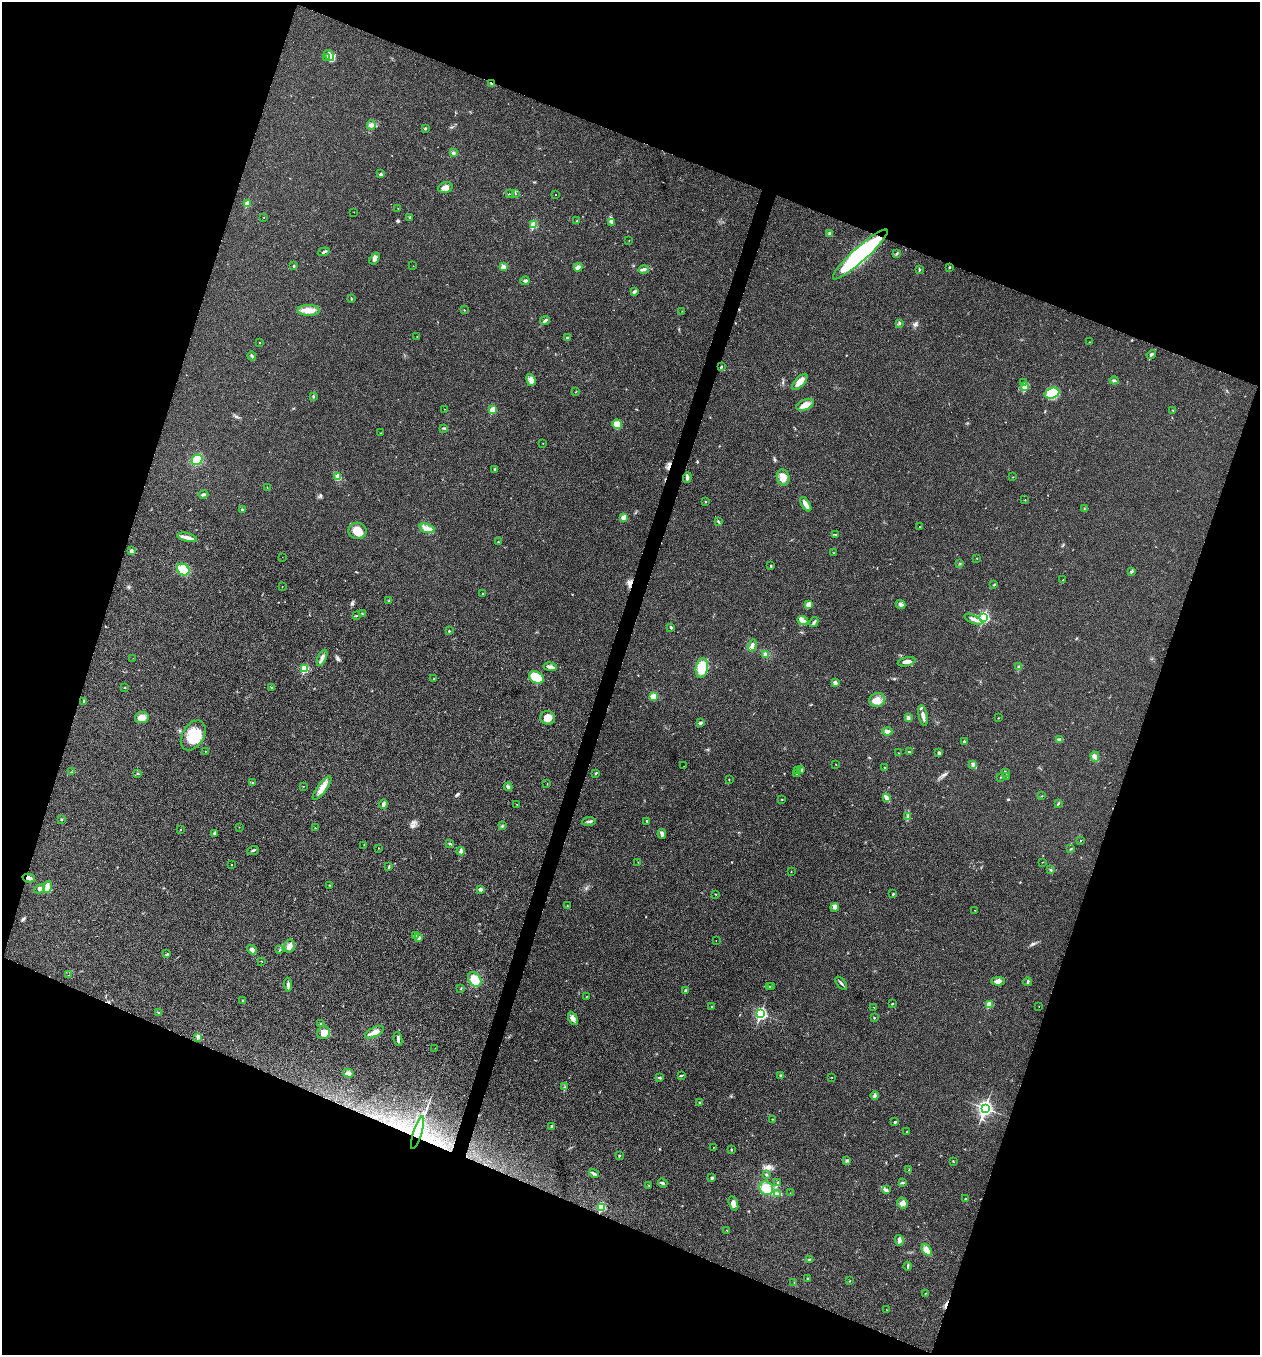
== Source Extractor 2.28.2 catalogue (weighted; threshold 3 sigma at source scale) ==
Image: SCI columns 266-5294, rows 3-5411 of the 5429 x 5416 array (HDU 1 of 3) = the unmasked area's bounding box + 8 px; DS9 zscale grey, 4 x 4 block average (1 PNG px = mean of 4 x 4 image px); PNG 1262 x 1357 px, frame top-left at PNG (2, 2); each listed source drawn as its Kron ellipse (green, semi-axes under 4 px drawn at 4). Shown black and unused: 40% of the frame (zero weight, under 3 of 4 exposures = <1% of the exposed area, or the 3 px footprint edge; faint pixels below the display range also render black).
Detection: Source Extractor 2.28.2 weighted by HDU 2 'WHT'. Background 0.0206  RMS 0.0057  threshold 0.0256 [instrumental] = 3 sigma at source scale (4.5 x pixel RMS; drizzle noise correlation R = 1.50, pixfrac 1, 0.05/0.05 arcsec/px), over >= 5 px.
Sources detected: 295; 8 cosmic-ray / hot-pixel residue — neither listed nor drawn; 3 coinciding with a brighter row at this scale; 7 inside a brighter listed object's ellipse — not listed separately; the other 277 listed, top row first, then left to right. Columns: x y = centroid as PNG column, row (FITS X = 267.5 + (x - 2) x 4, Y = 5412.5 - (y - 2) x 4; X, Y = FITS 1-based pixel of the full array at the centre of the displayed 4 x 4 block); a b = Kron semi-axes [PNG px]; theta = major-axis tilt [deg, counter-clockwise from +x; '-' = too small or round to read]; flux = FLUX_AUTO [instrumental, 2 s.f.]
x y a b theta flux
329 56 6 2 -53 9.7
327 57 2 2 - 1.3
492 83 4 2 - 3.9
371 125 5 4 - 8.5
425 129 3 2 - 2.5
453 153 3 3 - 5
381 174 2 2 - 6
445 188 7 5 15 17
509 194 2 2 - 1.1
515 194 2 2 - 1.3
555 195 2 2 - 1.4
247 204 2 2 - 71
398 208 2 2 - 0.81
354 212 2 2 - 1.3
410 217 2 2 - 8.8
264 218 2 2 - 0.65
577 220 2 2 - 1.1
612 223 2 2 - 1.9
533 225 2 2 - 130
830 234 3 3 - 5.6
629 241 2 2 - 0.68
324 252 6 2 18 5
860 254 36 7 42 470
897 254 3 2 - 3.4
375 259 7 4 57 13
294 266 3 2 - 2.6
413 266 2 2 - 0.72
503 267 4 3 - 14
578 267 4 3 - 18
949 267 2 2 - 7.5
644 269 5 3 - 7.4
919 269 4 2 - 2.6
525 281 4 3 - 5.9
634 291 3 2 - 6.2
351 298 4 2 - 2.4
308 310 11 5 0 28
464 310 2 2 - 1.6
682 311 2 2 - 0.78
545 320 5 2 - 6.7
899 323 3 2 - 3.9
417 336 2 2 - 0.98
567 338 3 2 - 4.2
1089 342 2 2 - 0.91
259 343 2 2 - 2
1151 354 5 2 - 5.8
252 356 4 2 - 4.5
722 367 2 2 - 1.4
531 380 6 3 -70 13
1114 380 4 2 - 5.4
800 382 10 4 48 26
1024 382 3 2 - 2.7
1024 387 3 2 - 2.8
575 392 2 2 - 0.98
1052 393 7 5 21 44
313 396 3 2 - 2.4
805 405 9 5 22 26
444 409 2 2 - 0.86
492 410 2 2 - 100
1173 410 3 2 - 1.8
617 424 5 4 - 38
444 428 3 2 - 3.7
380 433 2 2 - 1.2
543 443 2 2 - 0.72
197 460 6 5 - 59
495 469 3 3 - 4.5
337 477 3 2 - 5.5
687 477 5 2 - 9
783 477 8 6 -74 27
1013 477 2 2 - 1.1
267 488 2 2 - 0.89
203 495 5 2 - 5.1
1025 500 2 2 - 0.68
705 502 2 2 - 5.8
806 504 8 3 -59 17
1084 509 3 2 - 2.3
242 510 3 2 - 3.7
624 517 4 3 - 14
718 521 3 2 - 2.9
920 527 2 2 - 1
427 528 8 3 -18 20
357 531 9 8 - 41
836 535 3 2 - 2.3
187 537 10 4 -14 18
498 542 3 2 - 3.6
131 551 2 2 - 29
834 553 2 2 - 1.2
282 557 2 2 - 0.49
977 558 2 2 - 1.4
960 564 3 2 - 1.5
771 566 3 2 - 3
183 569 6 5 - 60
1131 571 2 2 - 1.7
1063 580 2 2 - 1.2
994 585 2 2 - 1.6
282 586 2 2 - 0.6
482 593 2 2 - 1.8
389 601 2 2 - 2.2
900 604 5 3 - 8.5
808 605 4 3 - 17
362 614 3 2 - 2.8
356 616 3 2 - 2.7
984 617 3 2 - 470
973 619 9 3 -24 13
803 620 6 3 -25 8.9
814 622 5 2 - 5.2
671 627 3 2 - 5.2
449 631 2 2 - 2.7
752 645 6 3 71 11
765 654 3 3 - 8.2
133 658 2 2 - 0.64
322 658 8 3 66 11
907 662 9 3 13 16
550 667 7 3 -8 8.9
1019 667 3 2 - 3.2
702 668 10 6 80 100
305 669 2 2 - 210
536 677 7 5 -30 100
434 679 2 2 - 1.5
835 683 3 3 - 11
271 687 3 2 - 1.5
125 688 2 2 - 1.6
653 697 4 4 - 27
877 700 8 7 - 27
83 701 2 2 - 4.4
923 715 10 3 -79 13
142 718 7 5 9 19
548 718 7 6 - 23
908 718 3 3 - 6.6
998 718 2 2 - 1.3
701 723 3 2 - 10
887 731 5 3 - 13
193 735 16 10 59 84
1059 739 3 2 - 2.2
964 741 3 2 - 3.8
205 751 2 2 - 0.78
910 752 3 2 - 2.4
898 753 2 2 - 0.99
939 753 2 2 - 8.1
1095 757 5 4 - 10
836 764 2 2 - 2
973 764 3 3 - 6.5
684 766 2 2 - 0.66
885 768 2 2 - 1.8
801 770 2 2 - 2.8
798 771 3 2 - 2.7
72 772 2 2 - 1.1
1005 772 3 2 - 3
138 773 2 2 - 1.5
596 773 3 2 - 2.8
797 773 2 2 - 3.3
1007 776 2 2 - 0.81
1000 777 2 2 - 1
729 779 2 2 - 1.4
252 782 2 2 - 1.3
547 784 2 2 - 1.2
304 786 2 2 - 0.85
508 787 4 3 - 5.4
322 788 14 4 53 29
1042 796 2 2 - 1.4
886 798 4 3 - 14
782 799 2 2 - 1.6
1058 803 3 2 - 2.9
383 804 4 3 - 8.2
517 804 2 2 - 0.89
908 816 3 2 - 2.7
61 819 2 2 - 2.2
589 821 6 2 5 6.4
647 821 2 2 - 3.5
502 825 2 2 - 1.7
239 827 2 2 - 0.65
315 828 2 2 - 1.7
180 829 2 2 - 1
214 833 3 2 - 2.2
662 834 5 3 - 7.3
1081 840 2 2 - 1.4
450 843 2 2 - 1.6
364 845 2 2 - 1.1
378 848 2 2 - 1
1071 849 3 2 - 2.4
253 850 6 2 21 4.6
461 851 4 3 - 7.3
638 862 2 2 - 1
1042 862 2 2 - 1.2
232 865 2 2 - 3
389 867 4 2 - 3
1051 870 2 2 - 2.3
791 871 2 2 - 1.2
29 878 6 4 -12 9.9
329 885 2 2 - 1.3
47 887 6 4 69 21
40 889 6 3 31 6.9
480 889 3 3 - 8.4
716 894 2 2 - 1.5
893 894 2 2 - 8.4
567 906 3 2 - 1.4
835 907 4 3 - 7.8
975 910 2 2 - 1.4
416 935 4 3 - 7.6
418 938 3 2 - 9.9
716 941 2 2 - 0.55
289 946 7 5 77 17
252 950 5 3 - 11
280 950 3 2 - 3
167 953 2 2 - 1.5
261 961 2 2 - 0.98
68 975 2 2 - 0.44
475 980 8 6 -52 51
998 981 7 4 3 17
1028 982 4 2 - 4.1
841 983 7 2 -49 7
288 985 7 3 -86 8.5
769 986 2 2 - 1.8
771 987 2 2 - 1.7
461 989 2 2 - 1.8
685 991 2 2 - 7.2
587 996 2 2 - 0.77
243 1001 2 2 - 1.2
892 1004 3 2 - 2.2
989 1004 2 2 - 94
712 1006 2 2 - 1.1
1039 1006 2 2 - 1.2
874 1007 2 2 - 1
159 1013 3 2 - 2.4
761 1014 3 2 - 530
573 1018 7 4 -62 13
875 1018 3 2 - 1.9
321 1024 3 2 - 3.9
374 1032 10 4 28 21
323 1033 6 6 - 25
198 1037 2 2 - 18
398 1039 7 2 -82 7.2
435 1048 2 2 - 0.69
348 1073 5 4 - 9.9
681 1075 4 2 - 3.8
781 1076 3 2 - 4.2
832 1077 2 2 - 1.4
660 1078 3 2 - 4.1
565 1087 2 2 - 1.6
875 1095 4 3 - 6.7
700 1103 2 2 - 3.2
985 1108 3 3 - 1000
772 1119 2 2 - 1.1
895 1122 3 2 - 3.8
552 1126 3 3 - 4.1
907 1132 3 2 - 2.2
418 1133 17 4 73 41
713 1148 2 2 - 0.96
731 1149 3 2 - 2.5
619 1156 2 2 - 3.9
847 1161 3 2 - 1.3
953 1161 3 2 - 1.9
909 1170 2 2 - 1.1
594 1174 5 2 - 5.6
767 1174 3 2 - 3.5
712 1178 3 3 - 4.6
778 1182 2 2 - 2.4
903 1182 4 2 - 3.2
663 1183 5 2 - 5.6
649 1186 2 2 - 0.93
766 1188 7 6 - 44
886 1190 3 2 - 3.9
790 1193 2 2 - 0.65
778 1194 3 2 - 5.1
965 1199 3 2 - 2
733 1203 7 4 -70 16
902 1203 6 5 - 13
601 1207 2 2 - 170
727 1230 2 2 - 1.7
899 1240 5 4 - 12
927 1250 6 4 -51 19
809 1260 2 2 - 3
908 1266 4 2 - 3.8
808 1279 2 2 - 4.4
850 1281 2 2 - 1.4
794 1283 2 2 - 1.3
925 1294 2 2 - 1
887 1310 2 2 - 0.78
Overlapping masked pixels (flux is a lower limit): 2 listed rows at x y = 492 83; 418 1133
Diffuse or blended objects may show on this block-average render without a row.